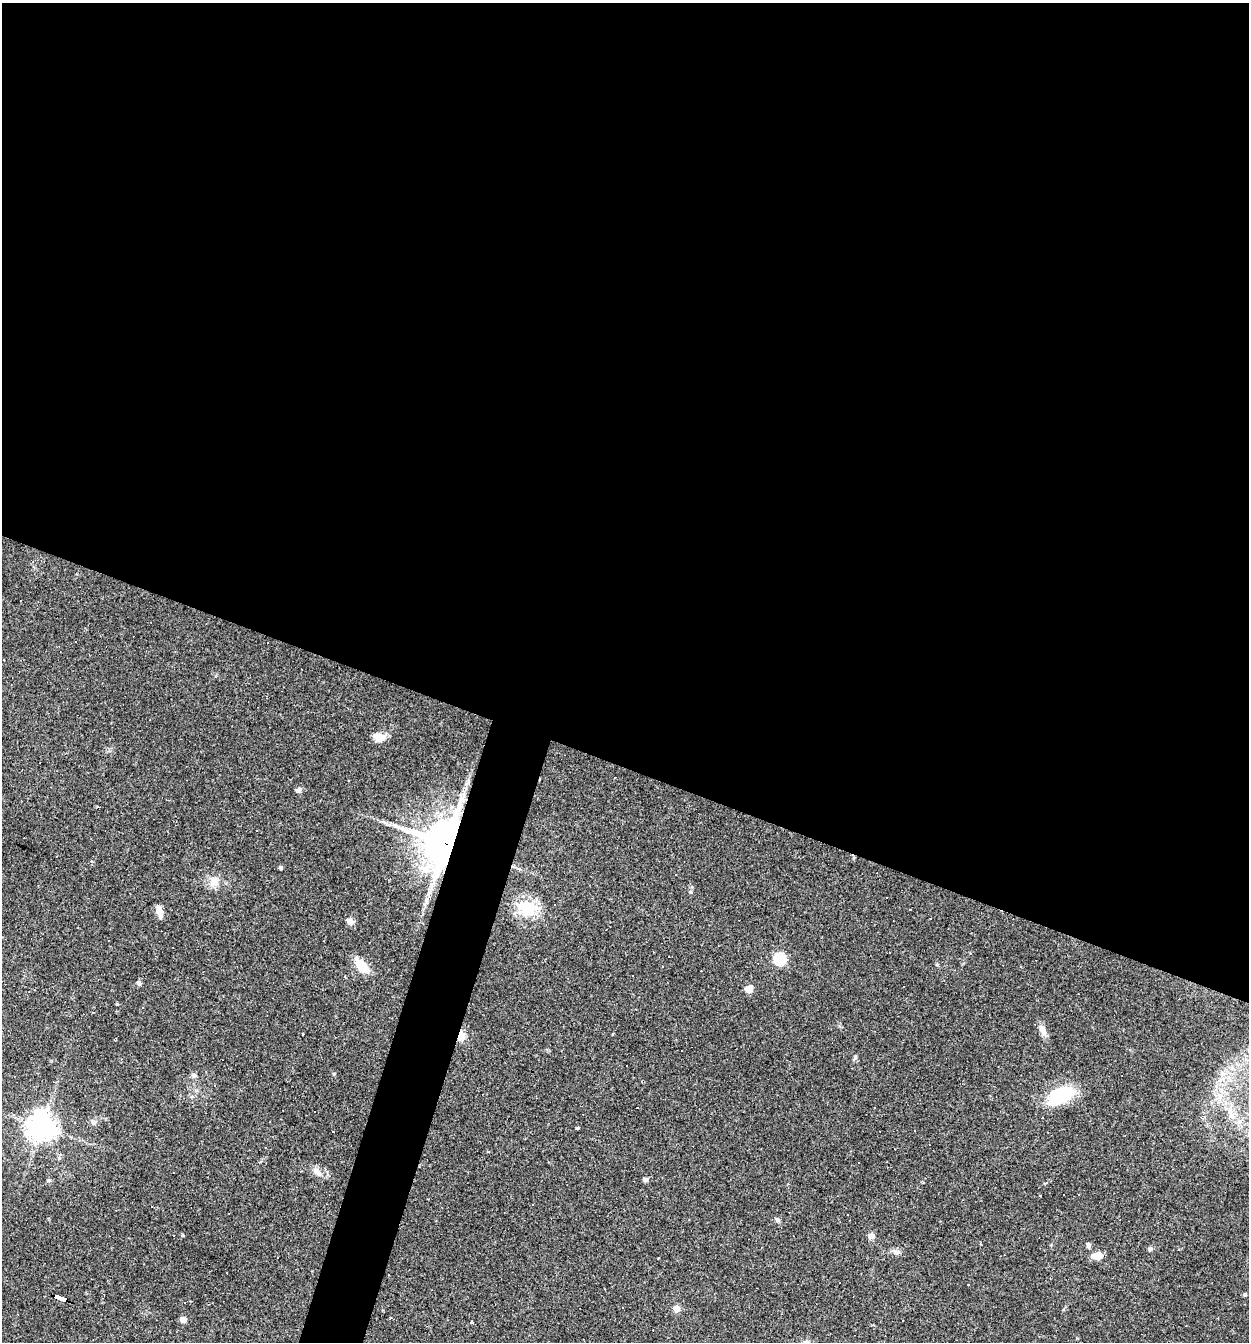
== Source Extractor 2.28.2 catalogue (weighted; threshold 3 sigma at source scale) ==
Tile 3 of 4 x 4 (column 3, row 1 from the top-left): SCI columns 2754-4000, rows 4023-5362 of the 5378 x 5362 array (HDU 1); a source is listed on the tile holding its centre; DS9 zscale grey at full resolution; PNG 1251 x 1344 px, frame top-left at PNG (2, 3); no overlay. Shown black and unused: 60% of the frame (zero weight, under 3 of 4 exposures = <1% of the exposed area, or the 3 px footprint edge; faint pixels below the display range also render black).
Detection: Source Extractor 2.28.2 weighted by HDU 2 'WHT'; one run over the whole footprint, this tile lists its part. Background 0.0527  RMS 0.0047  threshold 0.0212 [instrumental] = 3 sigma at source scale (4.5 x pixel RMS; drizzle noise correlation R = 1.50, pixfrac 1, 0.05/0.05 arcsec/px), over >= 5 px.
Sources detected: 72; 1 inside a brighter object's white glare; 22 cosmic-ray / hot-pixel residue — not listed; the other 49 listed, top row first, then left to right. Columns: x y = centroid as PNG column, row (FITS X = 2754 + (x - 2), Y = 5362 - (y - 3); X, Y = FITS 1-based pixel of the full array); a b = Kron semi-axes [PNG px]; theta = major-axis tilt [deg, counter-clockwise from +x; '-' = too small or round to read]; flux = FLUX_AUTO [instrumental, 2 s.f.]
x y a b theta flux
267 642 3 3 - 0.64
381 738 15 10 20 4.5
298 790 8 6 36 1.4
446 843 14 12 68 1400
281 867 4 4 - 0.8
214 881 14 10 68 4.1
691 892 6 4 -89 0.67
528 909 27 19 19 14
910 909 3 3 - 1.8
159 910 12 8 -78 3.3
350 921 9 7 -29 2.1
653 952 2 2 - 0.27
669 957 3 2 - 0.36
780 959 6 5 - 46
362 966 19 10 -47 7.5
663 966 3 2 - 0.29
1020 966 3 2 - 0.35
139 983 7 4 -46 0.72
749 989 8 7 - 3.8
1043 1030 15 7 -62 3.2
303 1034 3 3 - 1.8
461 1036 5 4 - 22
855 1058 8 4 49 0.71
194 1076 7 6 - 1
1061 1095 28 15 24 27
93 1121 9 6 -16 1.3
42 1126 8 8 - 600
577 1128 4 3 - 0.6
333 1131 3 2 - 0.5
318 1173 13 7 -43 2.7
49 1180 6 4 -27 0.67
646 1180 6 6 - 1
1040 1195 3 3 - 0.73
532 1205 3 2 - 0.45
778 1220 6 5 - 0.8
871 1236 6 6 - 2.6
1088 1245 7 4 -81 0.96
1150 1249 6 5 - 0.89
1178 1250 3 2 - 0.38
897 1252 7 6 - 1.2
1098 1255 13 7 2 4.3
658 1258 3 2 - 0.34
968 1285 3 2 - 0.45
60 1297 12 3 -21 94
184 1302 3 2 - 0.47
676 1309 7 6 - 3.2
183 1320 5 4 - 5.5
471 1322 3 3 - 0.56
1186 1326 2 2 - 0.26
Overlapping masked pixels (flux is a lower limit): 3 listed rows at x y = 446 843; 461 1036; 60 1297
Unlisted compact peaks at least as high as the median listed source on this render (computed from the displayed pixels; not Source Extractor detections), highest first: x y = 183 1235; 937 965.